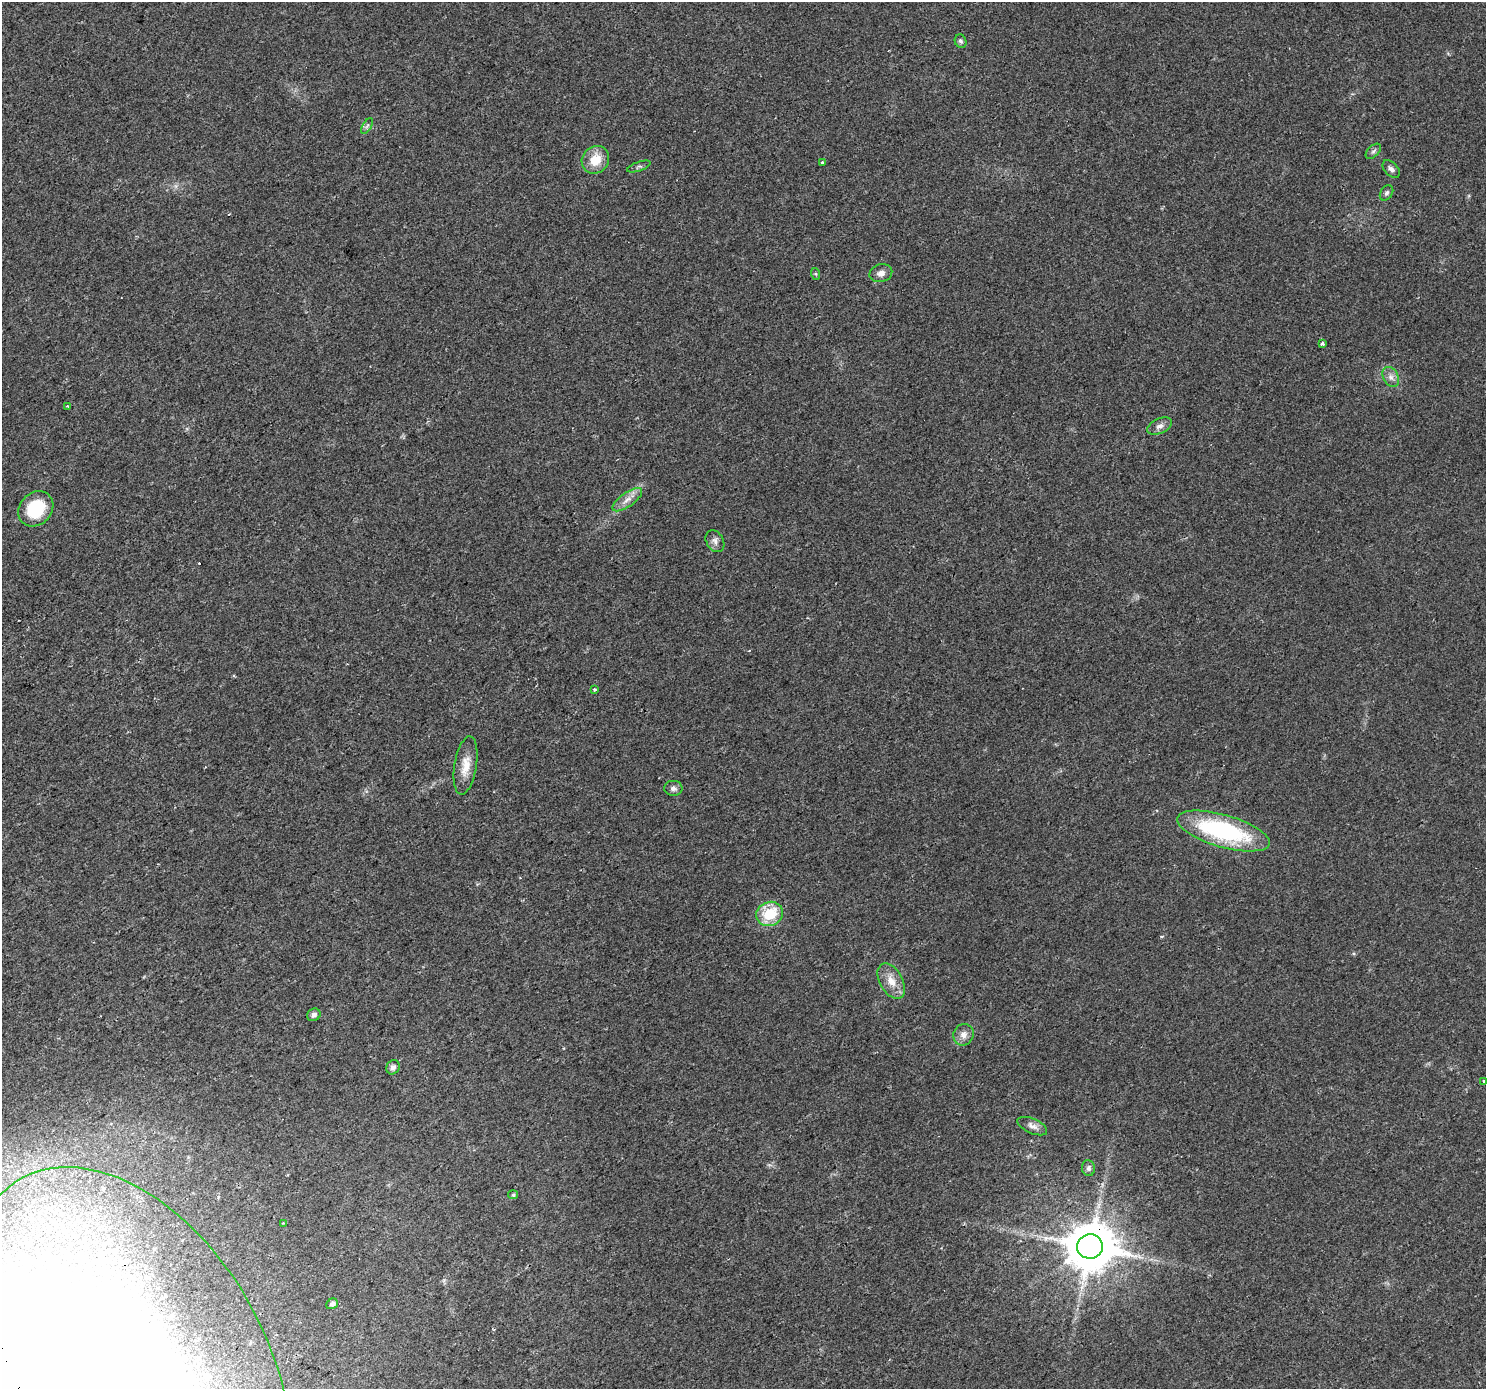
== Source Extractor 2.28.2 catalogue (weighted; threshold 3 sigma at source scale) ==
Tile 7 of 4 x 4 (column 3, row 2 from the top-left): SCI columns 3002-4485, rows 2991-4377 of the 6001 x 5911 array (HDU 1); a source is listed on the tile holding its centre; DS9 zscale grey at full resolution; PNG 1488 x 1391 px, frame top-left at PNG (2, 2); each listed source drawn as its Kron ellipse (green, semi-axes under 4 px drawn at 4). Shown black and unused: <1% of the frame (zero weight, under 2 of 3 exposures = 2% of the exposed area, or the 3 px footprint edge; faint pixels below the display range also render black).
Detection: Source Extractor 2.28.2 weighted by HDU 2 'WHT'; one run over the whole footprint, this tile lists its part. Background 0.0184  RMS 0.0036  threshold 0.016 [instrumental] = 3 sigma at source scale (4.5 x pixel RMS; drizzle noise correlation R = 1.50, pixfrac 1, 0.0396/0.0396 arcsec/px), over >= 5 px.
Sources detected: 37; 2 cosmic-ray / hot-pixel residue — neither listed nor drawn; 1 inside a brighter listed object's ellipse — not listed separately; the other 34 listed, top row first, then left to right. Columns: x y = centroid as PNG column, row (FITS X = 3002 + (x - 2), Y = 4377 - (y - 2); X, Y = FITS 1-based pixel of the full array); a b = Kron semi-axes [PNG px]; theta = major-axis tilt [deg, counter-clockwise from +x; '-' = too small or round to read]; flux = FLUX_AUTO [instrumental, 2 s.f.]
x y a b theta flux
961 41 7 5 -69 0.84
367 126 9 3 58 0.63
1373 151 9 5 44 0.91
595 160 14 13 - 7.3
822 163 3 3 - 3.7
639 167 12 4 19 0.78
1391 169 10 6 -47 1.3
1387 193 8 6 57 0.85
881 273 11 9 16 2
816 274 6 4 -71 0.44
1322 343 3 3 - 1.9
1391 377 11 7 -61 1.9
68 406 3 3 - 0.53
1160 426 13 7 24 1.8
627 500 17 7 35 2.9
36 509 19 16 47 16
715 541 12 8 -60 1.7
594 690 3 3 - 0.56
466 765 29 11 81 5.5
673 788 9 7 2 1.3
1223 831 48 16 -16 44
770 914 13 12 - 12
891 981 19 11 -61 4.8
314 1015 7 6 - 1.3
963 1035 11 10 - 2.4
393 1067 7 6 - 1.4
1484 1081 3 3 - 1.4
1032 1126 16 7 -23 1.9
1088 1168 8 6 -82 0.96
513 1195 5 4 - 0.42
283 1223 3 3 - 0.33
1090 1246 13 12 - 1800
332 1304 6 5 - 1.1
127 1380 227 144 -63 2000
Overlapping masked pixels (flux is a lower limit): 2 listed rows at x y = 1090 1246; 127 1380
Isophote crosses this tile's border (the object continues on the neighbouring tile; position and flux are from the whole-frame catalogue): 1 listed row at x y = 127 1380